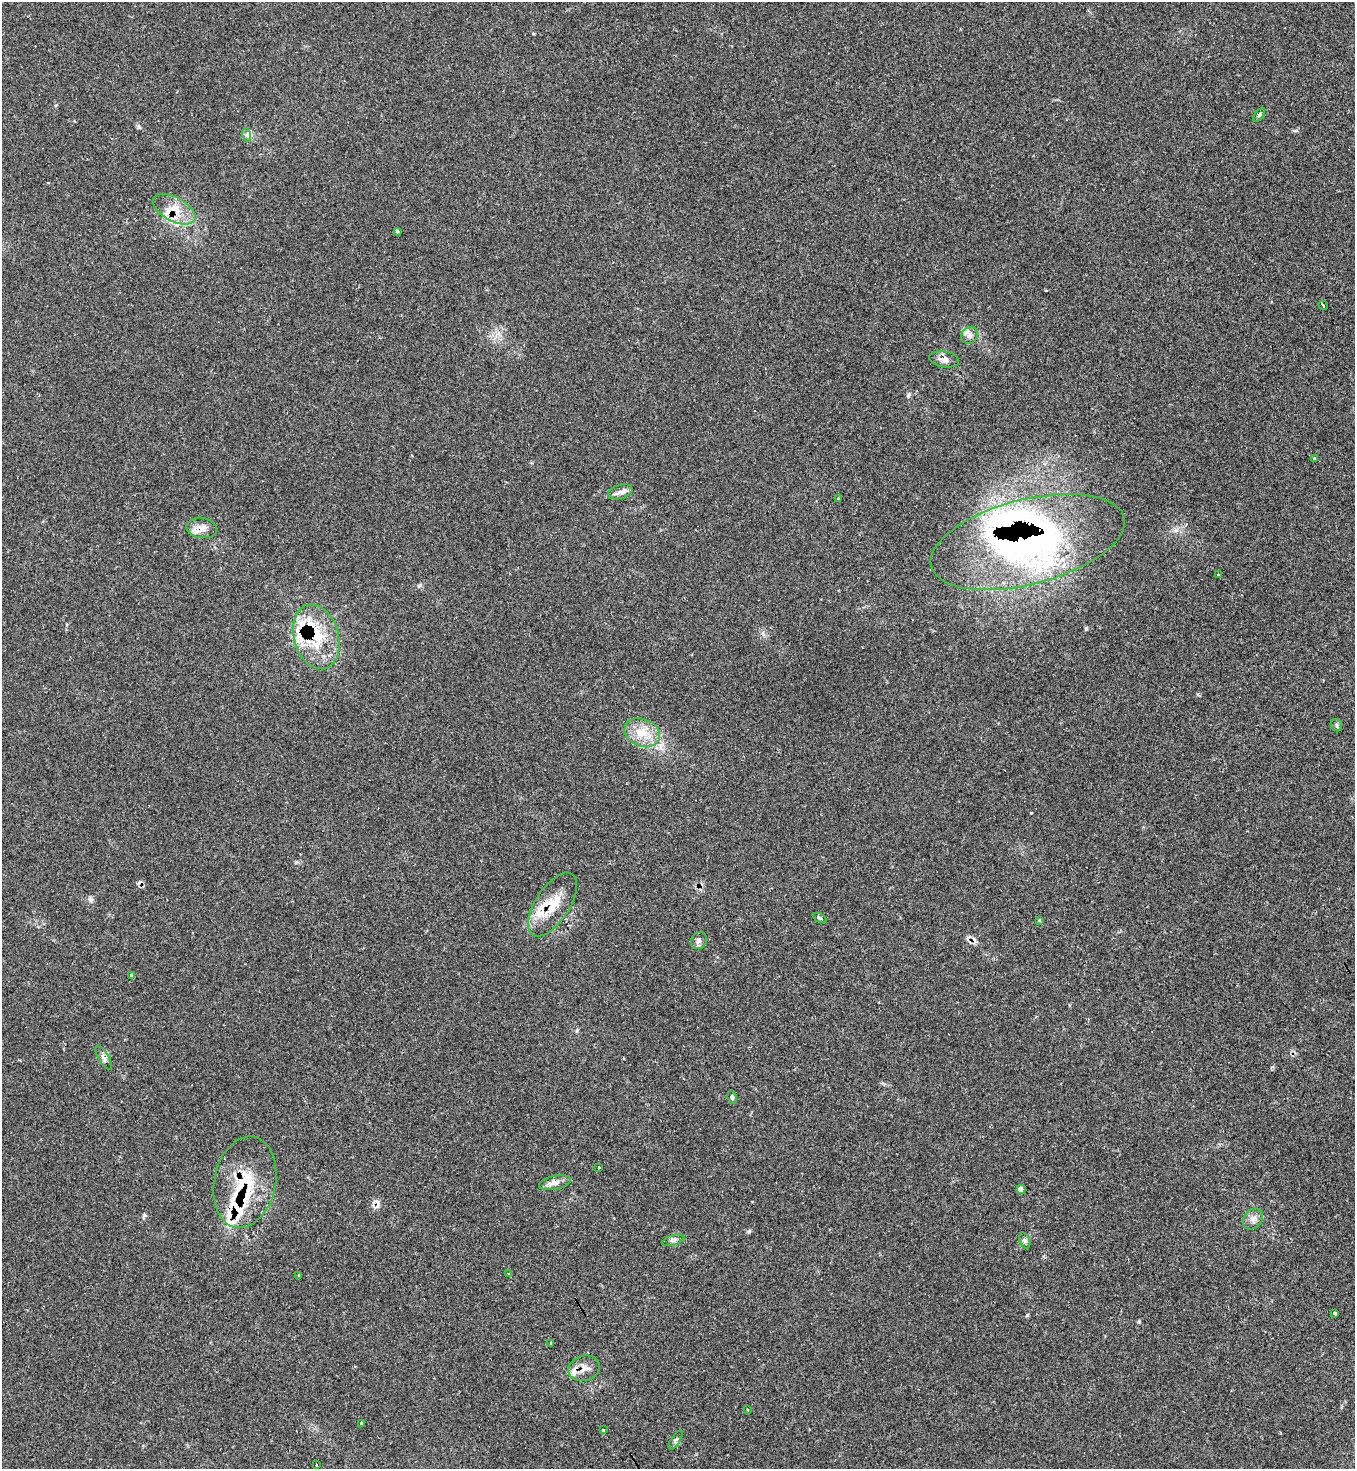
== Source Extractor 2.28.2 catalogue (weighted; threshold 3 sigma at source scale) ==
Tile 6 of 4 x 4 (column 2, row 2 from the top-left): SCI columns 1507-2859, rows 2953-4419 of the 5874 x 5886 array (HDU 1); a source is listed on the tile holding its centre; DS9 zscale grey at full resolution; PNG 1357 x 1471 px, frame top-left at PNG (2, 2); each listed source drawn as its Kron ellipse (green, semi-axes under 4 px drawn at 4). Shown black and unused: <1% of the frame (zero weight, under 2 of 3 exposures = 1% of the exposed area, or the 3 px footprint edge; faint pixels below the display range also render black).
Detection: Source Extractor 2.28.2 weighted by HDU 2 'WHT'; one run over the whole footprint, this tile lists its part. Background 0.0689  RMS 0.0065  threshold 0.0294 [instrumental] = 3 sigma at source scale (4.5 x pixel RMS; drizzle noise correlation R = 1.50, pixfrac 1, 0.05/0.05 arcsec/px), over >= 5 px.
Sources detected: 59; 4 cosmic-ray / hot-pixel residue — neither listed nor drawn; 15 inside a brighter listed object's ellipse — not listed separately; the other 40 listed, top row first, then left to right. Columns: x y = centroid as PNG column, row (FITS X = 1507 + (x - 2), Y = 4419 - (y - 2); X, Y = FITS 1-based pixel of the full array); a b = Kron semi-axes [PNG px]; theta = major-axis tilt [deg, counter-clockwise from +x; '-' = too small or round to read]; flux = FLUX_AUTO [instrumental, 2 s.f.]
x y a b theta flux
1259 115 8 4 54 1.2
247 135 7 4 -73 1.4
174 209 23 12 -28 12
397 231 3 3 - 1.4
1323 305 5 3 - 4.7
970 335 9 8 - 2.9
944 359 15 8 -10 4
1314 458 4 4 - 1.1
620 492 12 7 16 3
839 499 3 3 - 6.7
202 528 15 10 -9 5.7
1028 542 99 42 14 220
1218 574 3 3 - 1.5
316 637 33 22 -74 31
1337 725 6 5 - 1.3
642 733 18 13 -21 12
552 904 36 17 57 19
820 918 7 4 -26 1.1
1039 920 4 3 - 0.65
699 941 9 7 59 2
131 975 3 3 - 1.8
103 1057 13 5 -59 2.5
732 1097 7 4 -80 1.1
599 1167 3 2 - 1.6
245 1182 46 30 78 36
555 1182 16 6 11 3.8
1021 1189 4 4 - 3.5
1253 1219 11 9 50 3.6
673 1240 11 5 17 2.1
1025 1240 8 5 -70 1.4
508 1274 3 3 - 0.65
299 1275 3 2 - 0.87
1334 1313 4 3 - 1.9
550 1343 3 3 - 1.6
584 1368 16 12 16 5.8
747 1409 3 3 - 0.89
362 1423 4 3 - 10
603 1430 3 3 - 1.9
676 1440 11 4 59 1.6
316 1464 3 2 - 0.69
Overlapping masked pixels (flux is a lower limit): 7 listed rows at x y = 174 209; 202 528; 1028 542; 316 637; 552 904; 245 1182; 584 1368
Unlisted compact peaks at least as high as the median listed source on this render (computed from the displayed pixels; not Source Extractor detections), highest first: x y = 749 1231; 1027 1315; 1086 628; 91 899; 1139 1321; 1198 694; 908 396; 144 1215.